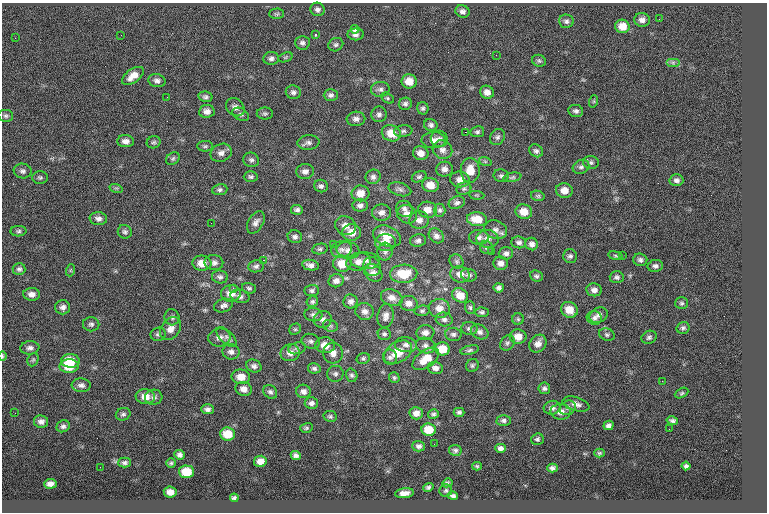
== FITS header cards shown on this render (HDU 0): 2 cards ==
NAXIS1  =                  765
NAXIS2  =                  510

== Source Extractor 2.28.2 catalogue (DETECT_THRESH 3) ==
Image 765 x 510 px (HDU 0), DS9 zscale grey, 1 PNG px = 1 image px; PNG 769 x 514 px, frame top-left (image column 1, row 510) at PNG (2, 3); each listed source drawn as its Kron ellipse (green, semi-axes under 4 px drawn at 4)
Background 0.257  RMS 7.8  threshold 23.5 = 3 sigma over >= 5 px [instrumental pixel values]
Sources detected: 274; all 274 listed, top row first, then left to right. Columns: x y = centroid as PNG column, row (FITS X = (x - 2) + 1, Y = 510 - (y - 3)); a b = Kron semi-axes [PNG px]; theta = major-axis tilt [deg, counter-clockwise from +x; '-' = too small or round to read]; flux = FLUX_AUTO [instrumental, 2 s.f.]
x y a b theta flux
317 9 7 6 - 1800
463 11 7 6 - 2000
277 14 7 5 0 920
659 19 3 2 - 480
642 20 8 7 - 2600
566 21 7 6 - 1500
622 26 7 6 - 6800
355 29 4 4 - 3300
356 34 8 6 1 2000
121 35 2 2 - 430
315 35 3 3 - 550
15 38 2 2 - 1100
302 43 7 7 - 1600
336 45 8 6 28 1300
496 55 2 2 - 230
285 57 7 4 20 840
271 58 8 6 9 1700
539 61 7 5 -24 990
673 62 7 4 0 1100
133 76 12 6 36 5100
157 81 8 6 -14 1800
409 81 7 7 - 6100
380 89 9 7 5 2000
293 92 7 7 - 1700
487 92 7 6 - 2900
331 95 7 6 - 1600
167 97 3 2 - 550
205 97 7 5 -12 1300
387 98 7 5 -28 900
594 101 6 4 72 700
405 104 6 6 - 1500
235 107 10 8 -45 2900
423 108 6 5 - 1200
207 111 8 6 8 2600
576 111 7 6 - 1500
241 114 9 6 -30 1200
265 114 8 6 0 1200
379 114 8 7 - 1700
6 116 7 6 - 1200
356 119 9 7 4 2200
431 125 7 6 - 1500
403 131 9 5 7 1300
465 132 2 2 - 3900
477 132 7 5 12 1100
391 133 10 8 -21 8400
497 137 8 7 - 1500
439 139 8 8 - 2200
434 140 12 8 2 3200
126 141 8 6 -2 2500
154 142 7 6 - 1100
308 143 11 7 6 2000
205 146 7 5 0 950
442 150 10 9 - 2900
536 151 7 6 - 1400
221 153 11 8 24 2900
421 153 8 6 -13 3600
173 158 7 5 39 1100
251 160 8 7 - 1500
485 161 6 4 -19 750
591 163 8 6 -2 1300
581 167 8 7 - 1700
444 169 8 7 - 2600
470 170 12 9 -89 7700
23 171 9 7 -9 1700
305 171 9 7 5 2400
501 176 8 6 -12 1300
40 177 7 6 - 1100
251 177 7 5 3 1000
373 177 7 7 - 1800
419 177 8 5 25 1100
512 177 9 4 12 1000
460 179 10 7 -9 3800
676 180 7 6 - 1800
430 185 8 7 - 6100
321 186 7 6 - 1600
116 188 6 4 -17 790
400 189 11 6 -16 1800
464 189 7 6 - 1200
220 190 8 5 8 1400
564 190 8 7 - 4900
360 193 9 8 - 5500
477 195 8 3 -5 620
538 196 7 5 -14 930
457 203 8 6 20 1600
360 205 7 6 - 1800
404 209 8 7 - 2100
297 210 6 5 - 1400
428 210 9 8 - 4900
440 210 6 5 - 1300
524 212 8 7 - 6000
381 213 9 8 - 2700
407 214 10 9 - 4000
98 219 8 6 -6 2200
477 219 10 7 -8 7900
419 220 10 9 - 3100
256 222 12 7 60 2600
211 223 2 2 - 1100
345 226 11 9 -30 3800
495 230 12 9 -21 2800
18 231 8 5 1 1100
125 232 7 6 - 1400
352 232 9 8 - 5200
387 236 14 10 -23 8400
436 236 8 6 -41 2100
295 237 7 6 - 1500
479 237 10 7 -2 2100
487 239 11 9 -4 3000
418 240 8 6 12 1600
386 242 10 8 0 4500
519 242 7 6 - 1400
333 244 2 2 - 960
532 244 6 6 - 2200
487 248 7 6 - 1100
320 249 8 5 10 1100
342 249 10 8 16 2600
348 250 11 8 -8 2700
385 252 9 7 87 1700
491 252 2 2 - 1900
506 253 7 6 - 1700
622 255 2 2 - 1100
570 256 7 6 - 1400
615 256 7 3 -9 760
263 260 2 2 - 6300
640 260 7 6 - 1400
365 261 15 8 -3 3200
456 261 7 6 - 1100
358 262 12 9 11 3900
202 263 9 7 -4 6000
214 263 9 7 -9 2200
500 263 7 6 - 2500
342 264 9 8 - 8500
310 265 8 5 -10 2100
256 266 8 6 9 1500
655 266 7 6 - 1600
372 267 9 8 - 2300
19 269 6 6 - 1300
71 270 6 4 71 630
373 273 10 7 -42 2800
404 274 13 9 2 13000
460 274 10 8 -16 3600
469 275 8 6 -13 1600
536 276 6 5 - 1200
220 277 8 6 -9 1700
617 277 7 6 - 1300
336 281 7 6 - 2500
233 288 4 3 - 550
249 288 7 5 -18 1000
499 288 5 4 - 1600
312 290 7 5 4 1300
594 290 8 6 -9 2500
231 293 10 8 4 5900
32 294 8 6 -2 2800
460 295 8 6 -33 6900
240 296 10 6 -15 1800
392 298 11 8 -19 3600
312 301 6 5 - 1000
351 301 7 7 - 2100
409 303 9 7 -7 3600
682 303 6 6 - 1100
223 306 9 6 18 2200
63 307 7 7 - 2100
439 308 10 9 - 4700
470 308 6 5 - 970
569 310 8 7 - 6800
365 311 9 8 - 2600
422 311 7 5 8 1000
482 312 7 5 -4 1200
313 315 9 6 -5 1700
599 315 9 7 25 2500
386 316 12 8 80 3200
172 317 8 7 - 1500
594 318 7 6 - 1700
323 319 9 8 - 2400
444 319 8 7 - 1700
518 319 6 6 - 950
91 324 8 7 - 1500
330 326 7 6 - 1200
683 328 6 5 - 1300
171 329 12 9 55 3900
295 329 6 5 - 770
469 329 8 6 -3 1500
480 332 9 7 -26 2100
425 333 9 7 7 2800
158 334 7 6 - 1400
384 334 6 6 - 1200
453 334 8 6 -10 1500
607 335 8 6 -21 1200
219 337 11 9 6 3300
226 337 13 6 -44 2000
518 337 8 7 - 5700
649 337 8 6 28 1400
311 341 9 7 -20 1800
507 343 8 6 51 1500
538 344 9 7 49 3500
325 345 10 8 -2 6300
406 345 11 7 -5 2500
425 345 9 7 -18 2200
30 348 9 6 6 2000
297 348 9 5 16 1300
443 349 7 6 - 8600
470 350 9 4 13 1100
231 352 8 7 - 2200
398 352 15 10 31 10000
290 353 9 8 - 3400
333 353 10 10 - 3700
2 356 5 3 - 520
390 357 7 7 - 1900
363 358 6 5 - 1000
426 359 15 8 35 8800
33 360 7 5 68 950
70 361 9 7 -3 11000
472 365 7 6 - 1100
69 366 9 7 1 11000
254 366 8 6 -24 1800
314 368 6 5 - 1300
435 368 8 6 -14 2400
335 374 8 8 - 1600
352 375 7 5 -72 1200
241 377 9 7 -4 5600
394 378 5 5 - 910
662 381 2 2 - 820
81 385 9 7 -2 2100
544 388 6 5 - 1300
244 389 8 7 - 3100
303 391 7 6 - 2300
270 392 7 6 - 1500
682 393 7 4 27 900
145 397 10 7 -5 4800
154 397 8 7 - 1800
311 403 7 6 - 1700
576 404 14 7 -16 2800
552 408 8 7 - 2000
568 408 8 7 - 1600
207 409 6 5 - 1700
459 412 5 4 - 1200
561 412 10 8 -2 3300
15 413 3 2 - 390
416 413 6 6 - 3100
123 414 7 6 - 1300
433 414 5 4 - 1100
330 416 7 5 -10 1000
504 420 7 5 -1 1400
41 421 7 6 - 2100
672 421 6 4 -12 1200
609 425 5 4 - 1600
63 426 7 6 - 1400
306 428 6 5 - 880
669 429 2 2 - 1500
429 430 7 6 - 9300
228 434 7 6 - 9200
537 439 6 5 - 1000
434 444 2 2 - 220
419 446 6 5 - 1500
501 448 5 4 - 1800
455 450 6 5 - 1300
599 453 5 4 - 790
180 455 5 4 - 1700
296 455 5 4 - 1600
260 461 6 5 - 3600
125 463 6 5 - 1300
171 463 4 4 - 710
477 466 5 4 - 680
686 466 4 4 - 1200
100 467 2 2 - 330
552 468 5 4 - 1600
187 472 7 6 - 12000
447 483 5 4 - 840
50 484 6 5 - 2400
428 487 5 4 - 990
446 490 6 6 - 980
170 492 6 5 - 3200
404 493 9 5 8 3000
453 496 5 4 - 1400
234 498 4 3 - 930
At the frame edge (FLAGS 8, measured only in part): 1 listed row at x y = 2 356